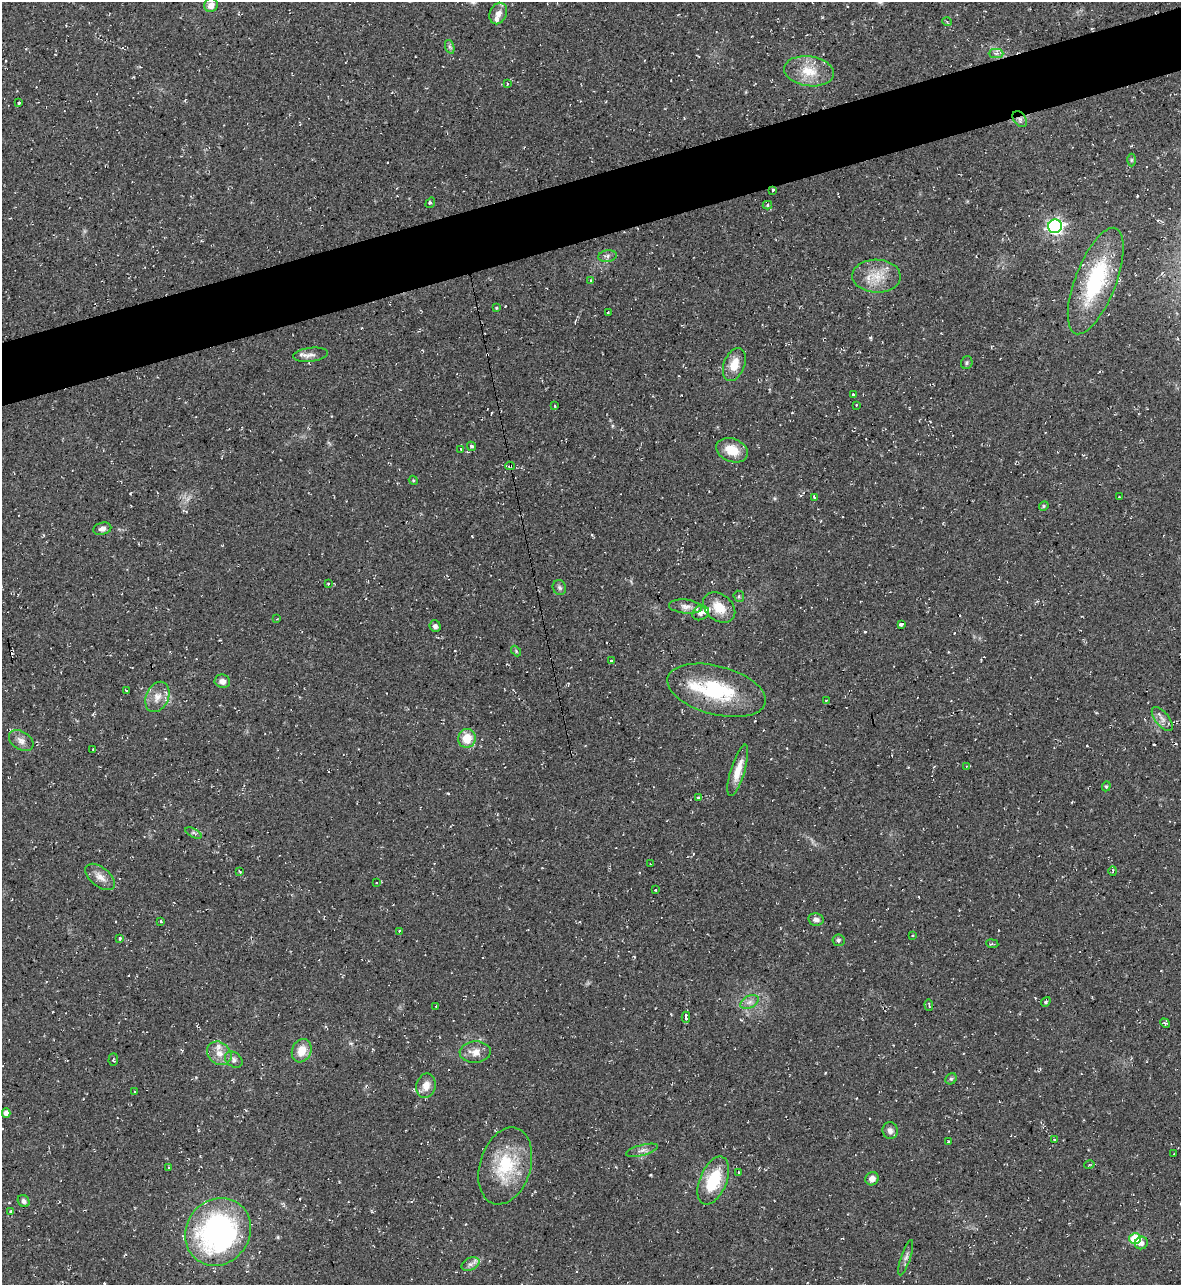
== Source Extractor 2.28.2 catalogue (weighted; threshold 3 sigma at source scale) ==
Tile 10 of 4 x 4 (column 2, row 3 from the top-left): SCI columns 1319-2497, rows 1285-2567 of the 5116 x 5134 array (HDU 1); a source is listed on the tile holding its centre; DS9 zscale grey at full resolution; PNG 1183 x 1287 px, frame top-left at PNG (2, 2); each listed source drawn as its Kron ellipse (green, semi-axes under 4 px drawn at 4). Shown black and unused: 5% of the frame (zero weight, under 2 of 3 exposures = <1% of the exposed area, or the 3 px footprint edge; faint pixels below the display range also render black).
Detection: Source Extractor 2.28.2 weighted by HDU 2 'WHT'; one run over the whole footprint, this tile lists its part. Background 0.0389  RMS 0.0094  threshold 0.0424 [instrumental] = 3 sigma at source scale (4.5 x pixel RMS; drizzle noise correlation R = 1.50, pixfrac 1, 0.05/0.05 arcsec/px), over >= 5 px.
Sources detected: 126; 13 cosmic-ray / hot-pixel residue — neither listed nor drawn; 7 inside a brighter listed object's ellipse — not listed separately; the other 106 listed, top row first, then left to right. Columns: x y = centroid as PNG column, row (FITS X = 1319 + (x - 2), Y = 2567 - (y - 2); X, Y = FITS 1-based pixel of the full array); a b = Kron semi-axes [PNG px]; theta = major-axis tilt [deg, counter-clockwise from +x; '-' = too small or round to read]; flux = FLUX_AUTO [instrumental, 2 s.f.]
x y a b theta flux
211 5 7 6 - 7
498 13 11 8 67 7.2
947 22 4 4 - 1.2
450 47 7 4 -71 2.1
996 53 7 4 -1 2.5
809 71 25 15 -8 21
507 84 4 3 - 0.92
19 103 3 3 - 2.1
1020 119 9 6 -52 3.2
1131 160 6 4 89 1.4
773 190 3 3 - 2.5
430 203 5 3 - 1.5
767 205 5 4 - 1.9
1055 226 7 6 - 280
607 256 9 5 9 2.8
876 276 24 16 -1 21
591 281 4 4 - 2.1
1096 281 56 20 69 76
496 308 4 3 - 1.2
608 312 4 3 - 1.1
310 355 17 7 7 5.6
967 363 6 5 - 1.7
734 364 17 10 70 14
854 394 3 3 - 3.2
856 405 3 2 - 0.93
554 406 3 2 - 1.2
472 446 5 4 - 2.4
461 449 3 2 - 1.1
732 450 16 11 -21 18
510 466 4 3 - 3.2
413 480 5 3 - 0.93
814 497 4 3 - 2.8
1119 497 3 2 - 0.57
1044 506 5 4 - 1.2
102 529 9 6 14 3.6
328 584 3 2 - 0.67
559 588 7 6 - 2.2
739 596 6 5 - 1.5
685 607 16 7 -6 6.1
719 608 18 13 -39 17
701 613 9 7 27 3.7
277 619 3 2 - 0.69
901 624 4 3 - 16
435 626 6 5 - 3.2
516 651 6 4 -47 1.1
612 661 3 3 - 1.8
222 681 8 6 -18 4.7
126 690 4 2 - 0.7
717 690 50 24 -15 70
157 697 16 11 66 10
826 701 4 2 - 0.84
1162 719 14 7 -51 5.1
467 738 9 8 - 18
21 741 13 9 -32 5.7
93 749 3 2 - 0.53
966 766 3 3 - 0.72
738 770 27 7 73 13
1106 786 5 4 - 1.2
698 798 4 3 - 4.6
193 833 9 4 -27 1.9
650 864 3 3 - 1.3
1113 871 5 3 - 1.4
240 872 4 3 - 0.92
100 877 17 9 -39 8.3
376 883 2 2 - 0.62
655 890 3 3 - 2.8
816 919 7 6 - 4.3
161 921 3 2 - 1.1
399 931 4 3 - 1.2
913 935 3 3 - 0.83
120 939 3 3 - 2.3
838 940 6 6 - 1.9
992 944 6 3 -7 1.1
749 1002 10 6 27 4
1046 1002 5 4 - 1.6
929 1005 6 2 -86 0.91
436 1006 3 2 - 0.99
686 1017 5 3 - 7.5
1165 1023 5 4 - 1.6
302 1051 12 9 67 14
475 1052 15 10 3 9.3
219 1053 13 10 -42 9.3
113 1059 6 4 86 1.3
234 1060 9 7 -35 3.5
951 1079 6 5 - 1.6
426 1086 12 9 76 8.8
135 1092 3 3 - 2
6 1113 4 4 - 4.6
890 1131 8 7 - 3.9
1055 1139 3 2 - 0.7
949 1142 3 3 - 17
642 1150 16 5 15 4.2
1174 1154 2 2 - 0.59
1089 1165 5 3 - 1
505 1166 39 25 73 50
168 1167 3 3 - 2
739 1172 4 3 - 1.2
872 1179 7 6 - 5.5
713 1181 25 13 67 40
24 1201 6 5 - 3.2
11 1212 3 3 - 3.8
218 1232 35 31 54 230
1135 1239 6 5 - 47
1141 1243 6 6 - 4.3
906 1258 18 4 71 3.8
470 1264 9 6 26 3.7
Overlapping masked pixels (flux is a lower limit): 3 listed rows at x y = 1020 119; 773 190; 510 466